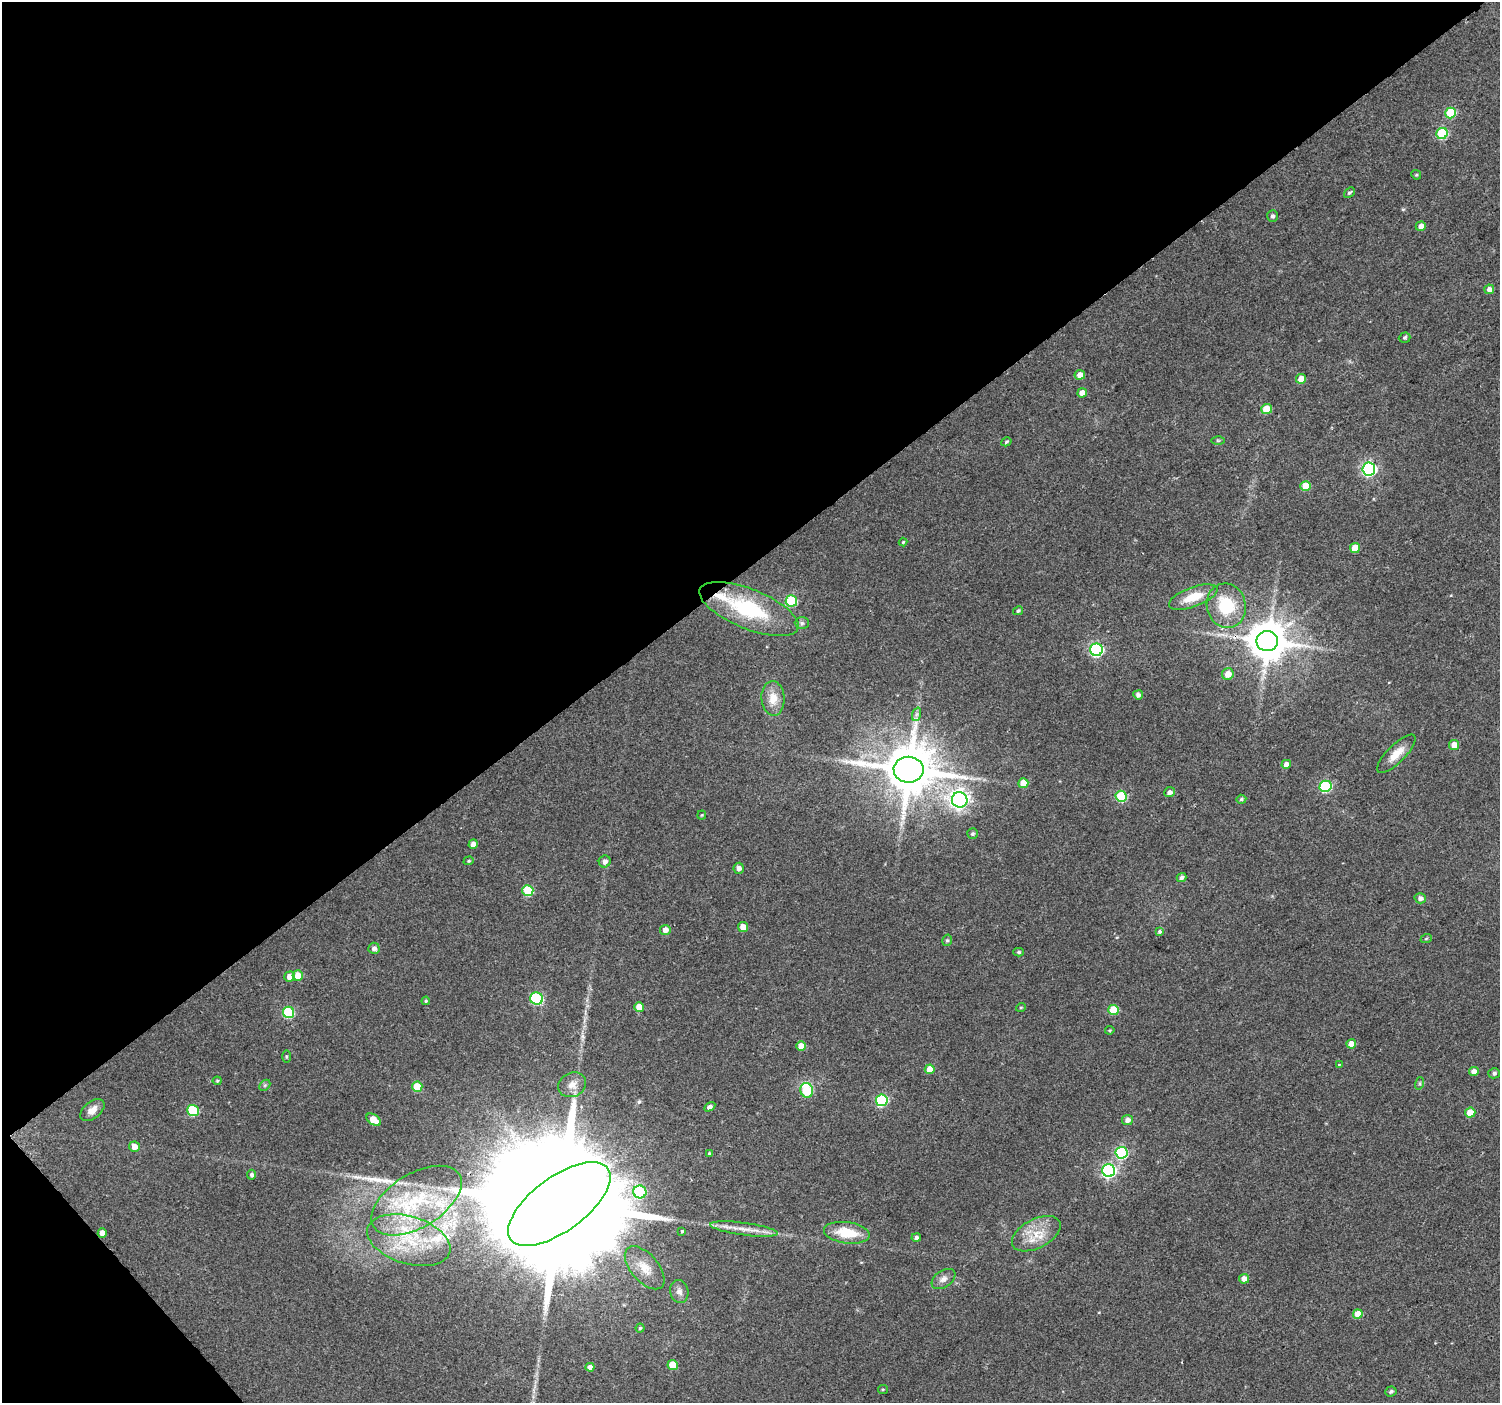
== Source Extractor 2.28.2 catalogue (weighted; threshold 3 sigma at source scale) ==
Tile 5 of 4 x 4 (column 1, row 2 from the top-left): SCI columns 4-1501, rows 3007-4407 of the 5997 x 5948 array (HDU 1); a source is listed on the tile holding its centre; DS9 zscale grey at full resolution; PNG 1502 x 1405 px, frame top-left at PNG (2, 2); each listed source drawn as its Kron ellipse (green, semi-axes under 4 px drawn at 4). Shown black and unused: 42% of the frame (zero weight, under 2 of 3 exposures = <1% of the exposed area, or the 3 px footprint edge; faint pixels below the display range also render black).
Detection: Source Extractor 2.28.2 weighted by HDU 2 'WHT'; one run over the whole footprint, this tile lists its part. Background 0.0622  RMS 0.0073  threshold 0.0327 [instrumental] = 3 sigma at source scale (4.5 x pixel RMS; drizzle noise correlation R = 1.50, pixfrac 1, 0.0396/0.0396 arcsec/px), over >= 5 px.
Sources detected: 115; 2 long thin detections or spike segments (spike, bleed or trail) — neither listed nor drawn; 3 inside a brighter listed object's ellipse — not listed separately; the other 110 listed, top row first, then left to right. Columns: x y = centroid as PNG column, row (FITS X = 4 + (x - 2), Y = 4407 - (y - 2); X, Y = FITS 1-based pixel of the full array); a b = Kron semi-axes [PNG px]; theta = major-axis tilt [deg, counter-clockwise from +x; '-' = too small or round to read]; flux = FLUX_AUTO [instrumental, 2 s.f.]
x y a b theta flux
1450 113 5 5 - 25
1442 133 6 5 - 47
1416 175 5 4 - 0.87
1349 193 6 4 41 1.5
1272 216 6 5 - 1.7
1421 226 5 4 - 6.3
1489 289 5 4 - 4.6
1405 338 6 5 - 1.2
1080 375 5 5 - 5.6
1301 379 5 4 - 9.6
1082 393 5 4 - 6.8
1267 409 5 5 - 19
1218 440 6 4 -1 1.1
1006 442 5 4 - 1.1
1369 469 6 6 - 160
1306 486 5 5 - 18
903 542 4 4 - 0.86
1355 548 5 5 - 14
1193 597 25 9 20 14
791 601 6 5 - 46
1226 606 22 19 -76 32
749 609 53 20 -22 60
1018 611 5 4 - 1.3
802 623 7 6 - 1.7
1267 641 11 10 - 2300
1096 650 6 6 - 120
1228 674 6 5 - 7.2
1138 695 5 4 - 3.1
773 698 17 11 -86 11
917 714 7 4 71 1.7
1454 745 5 5 - 8.1
1396 754 25 9 45 10
1286 764 5 4 - 4.3
909 770 15 13 1 4100
1023 783 5 5 - 13
1325 786 6 6 - 68
1170 792 5 5 - 3.2
1121 796 5 5 - 45
1241 799 5 4 - 1.2
960 800 8 7 - 330
702 815 4 4 - 0.75
972 834 5 5 - 1.3
473 844 5 4 - 4.6
469 861 5 4 - 0.86
605 862 6 6 - 3.6
739 868 5 5 - 3.4
1182 877 5 4 - 1.9
528 890 5 5 - 34
1420 898 5 5 - 3.2
743 927 5 5 - 8.5
665 930 5 5 - 5
1160 932 3 3 - 3.3
1426 939 6 3 20 0.75
947 940 6 4 74 1.2
374 948 5 5 - 3
1019 952 5 4 - 1.3
298 976 5 5 - 10
290 977 5 5 - 6.1
537 999 6 6 - 57
426 1001 4 4 - 1.2
639 1007 5 5 - 11
1021 1007 5 3 - 0.69
1113 1010 5 5 - 21
289 1012 6 5 - 53
1110 1030 5 3 - 0.8
1351 1044 5 4 - 7.8
801 1046 5 4 - 8.4
286 1056 6 3 -90 0.88
1339 1065 4 4 - 0.66
930 1069 5 5 - 11
1474 1072 5 4 - 5.3
1494 1073 6 5 - 1.7
217 1081 4 4 - 0.83
1420 1083 6 4 72 1.1
265 1085 6 4 45 1.3
572 1085 14 12 26 6.6
417 1087 5 5 - 17
807 1090 7 6 - 34
882 1100 6 6 - 71
710 1107 6 4 31 2.3
92 1110 14 8 40 5.8
193 1111 6 5 - 47
1470 1113 5 5 - 11
374 1120 8 5 -34 9.5
1127 1120 5 5 - 3.6
134 1147 5 5 - 6.8
1121 1153 6 6 - 84
709 1154 4 3 - 1.2
1109 1171 6 6 - 140
252 1175 5 4 - 1.9
640 1192 6 6 - 54
416 1201 50 27 32 68
559 1204 60 27 36 58000
744 1229 34 6 -7 9.8
682 1231 3 3 - 1.8
102 1233 5 4 - 4.8
847 1233 23 10 -8 21
1036 1234 26 14 27 17
916 1238 5 4 - 2.7
409 1240 43 23 -17 53
645 1268 26 14 -49 13
943 1279 13 8 35 4
1244 1279 5 4 - 5.4
679 1291 12 9 -78 3.9
1358 1314 5 4 - 12
640 1328 4 4 - 1
673 1365 5 5 - 20
590 1367 4 4 - 4.4
883 1389 5 4 - 0.85
1391 1391 5 5 - 1.5
Overlapping masked pixels (flux is a lower limit): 2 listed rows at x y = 1267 641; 559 1204